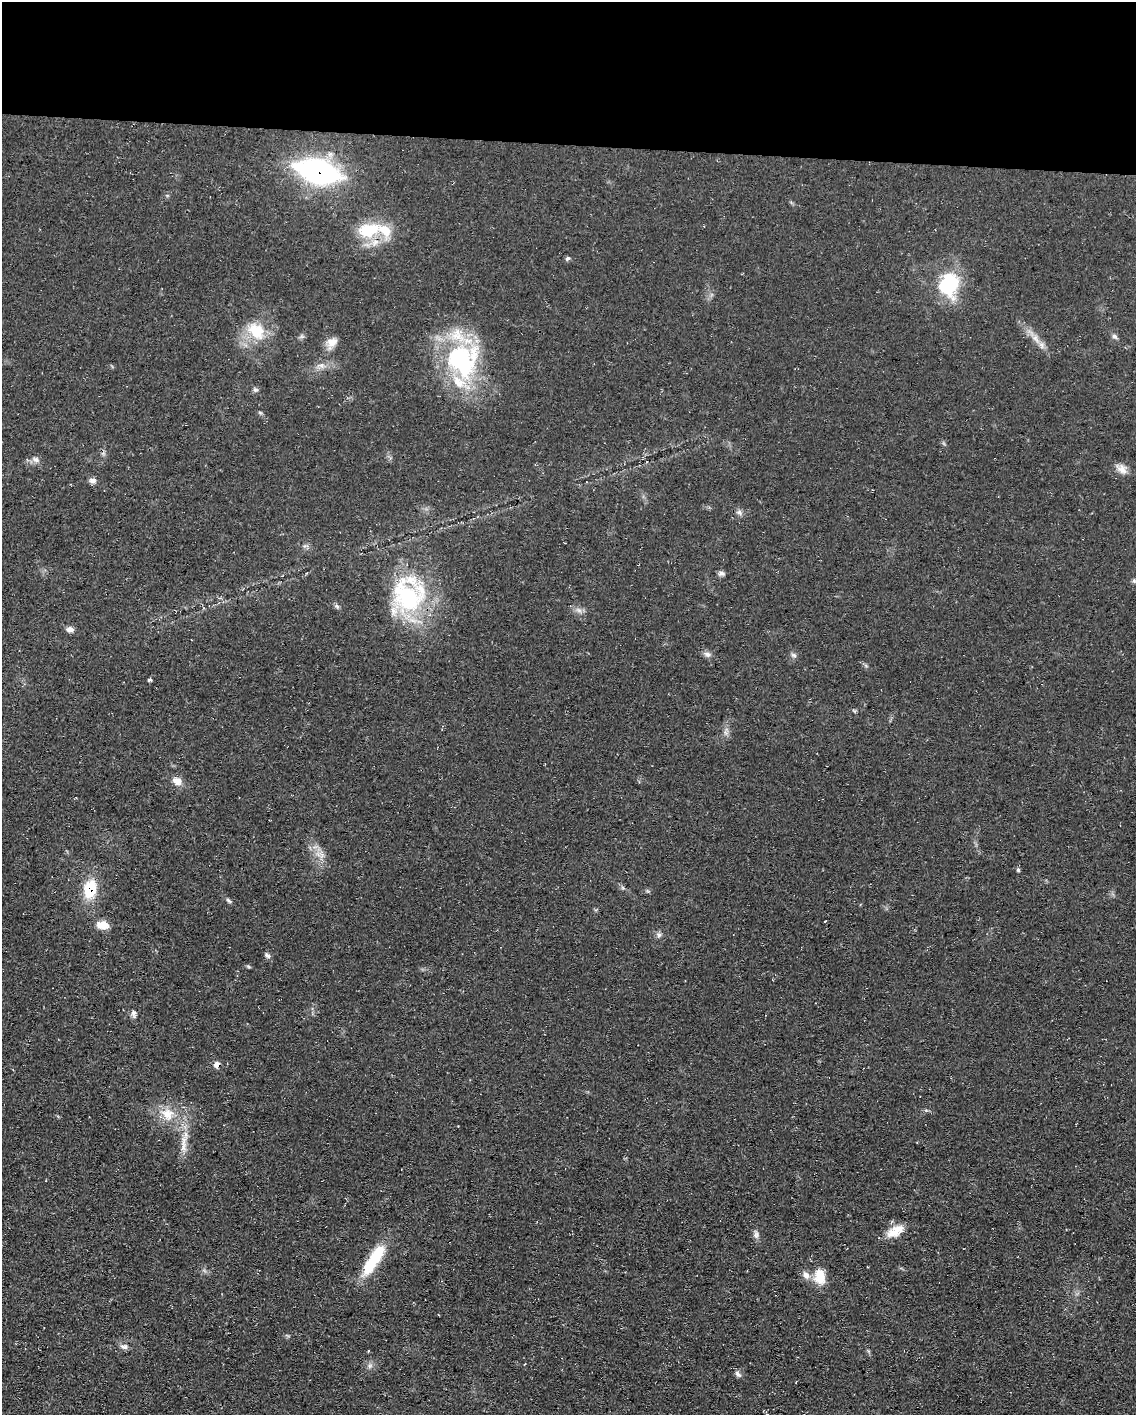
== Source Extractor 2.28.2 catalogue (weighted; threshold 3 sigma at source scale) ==
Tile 3 of 4 x 3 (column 3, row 1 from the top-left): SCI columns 2269-3402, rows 3041-4453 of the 4538 x 4557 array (HDU 1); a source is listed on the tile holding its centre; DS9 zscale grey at full resolution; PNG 1138 x 1417 px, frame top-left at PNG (2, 2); no overlay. Shown black and unused: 10% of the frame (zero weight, under 3 of 4 exposures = <1% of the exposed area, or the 3 px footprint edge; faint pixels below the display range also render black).
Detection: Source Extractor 2.28.2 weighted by HDU 2 'WHT'; one run over the whole footprint, this tile lists its part. Background 0.0698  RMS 0.0075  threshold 0.0339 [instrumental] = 3 sigma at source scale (4.5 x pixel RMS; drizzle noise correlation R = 1.50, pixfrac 1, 0.05/0.05 arcsec/px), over >= 5 px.
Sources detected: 49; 1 inside a brighter object's white glare — not listed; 3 inside a brighter listed object's ellipse — not listed separately; the other 45 listed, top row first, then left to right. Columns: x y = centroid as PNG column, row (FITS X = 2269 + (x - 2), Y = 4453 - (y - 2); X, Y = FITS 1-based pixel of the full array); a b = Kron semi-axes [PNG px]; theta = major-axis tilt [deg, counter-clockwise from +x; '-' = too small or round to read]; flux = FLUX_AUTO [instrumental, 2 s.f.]
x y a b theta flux
317 171 42 20 -15 150
366 231 26 19 -50 25
567 258 7 4 45 1.5
949 284 29 24 79 46
256 331 26 19 -46 24
1114 336 6 6 - 1.8
1035 339 13 7 -54 5.6
332 342 15 11 24 6.7
462 360 47 46 - 100
321 365 9 8 - 3.9
255 389 8 6 -21 1.7
36 460 9 7 -43 2.9
1121 469 17 9 -38 5.7
93 481 9 7 -16 2.8
739 512 8 7 - 2.5
721 573 8 6 -15 2.1
1134 581 6 5 - 1.1
408 596 46 42 -32 91
337 606 7 5 -24 1.6
70 629 8 7 - 3.6
707 654 9 7 -24 2.8
794 655 8 5 -27 1.8
150 680 3 3 - 2.5
177 781 12 9 -26 6.1
321 855 11 4 -56 3.6
1018 870 5 4 - 1.2
623 888 7 4 -19 1.2
90 889 22 14 79 25
229 901 10 4 -45 1.6
825 921 3 2 - 0.8
102 925 13 8 -8 9.9
659 935 8 6 -56 2.3
267 955 9 5 -38 2
248 966 6 4 -20 0.99
134 1013 11 6 -84 2.6
216 1065 8 6 69 4
167 1114 19 17 -47 16
184 1141 19 8 -86 8.8
895 1231 25 12 29 12
756 1234 11 7 -83 2.8
374 1260 42 12 57 35
820 1276 21 15 -81 13
124 1347 11 7 2 3.1
369 1366 7 4 71 1.7
738 1374 10 6 -42 2.4
Overlapping masked pixels (flux is a lower limit): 3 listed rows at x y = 317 171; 90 889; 216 1065